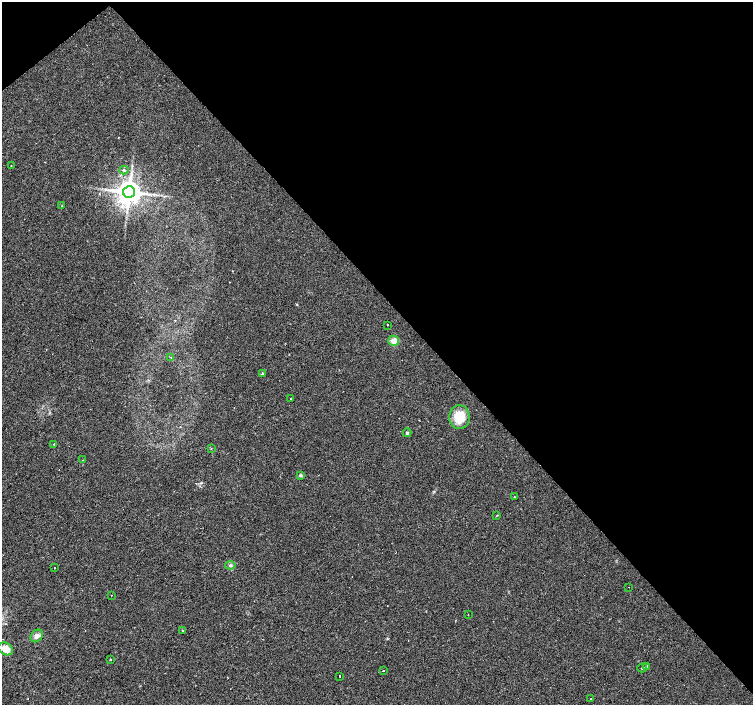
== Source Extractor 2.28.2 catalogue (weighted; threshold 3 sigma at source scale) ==
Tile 3 of 4 x 4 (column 3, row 1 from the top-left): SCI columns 3003-4504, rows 4360-5764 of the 6008 x 5969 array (HDU 1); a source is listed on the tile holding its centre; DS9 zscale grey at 2 x 2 block average (1 PNG px = mean of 2 x 2 image px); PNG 755 x 707 px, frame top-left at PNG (2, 2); each listed source drawn as its Kron ellipse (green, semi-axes under 4 px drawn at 4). Shown black and unused: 43% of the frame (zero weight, under 2 of 3 exposures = <1% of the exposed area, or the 3 px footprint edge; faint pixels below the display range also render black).
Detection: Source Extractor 2.28.2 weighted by HDU 2 'WHT'; one run over the whole footprint, this tile lists its part. Background 0.0312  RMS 0.0061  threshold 0.0272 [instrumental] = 3 sigma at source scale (4.5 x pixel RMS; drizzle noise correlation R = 1.50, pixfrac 1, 0.0396/0.0396 arcsec/px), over >= 5 px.
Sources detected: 34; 3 cosmic-ray / hot-pixel residue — neither listed nor drawn; the other 31 listed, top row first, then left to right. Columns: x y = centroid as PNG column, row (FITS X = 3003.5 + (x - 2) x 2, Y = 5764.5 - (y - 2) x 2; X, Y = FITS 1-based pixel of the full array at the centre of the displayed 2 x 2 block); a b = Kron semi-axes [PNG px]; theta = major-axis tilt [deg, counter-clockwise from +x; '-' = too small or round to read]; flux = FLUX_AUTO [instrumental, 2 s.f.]
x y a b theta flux
11 166 2 2 - 0.84
124 170 4 3 - 1.7
129 192 6 6 - 1700
62 206 2 2 - 0.72
387 325 2 2 - 1.3
394 341 5 5 - 12
171 358 2 2 - 2.9
262 373 2 2 - 6.8
291 399 2 2 - 2.5
459 417 12 10 89 31
407 433 4 3 - 1.9
54 444 2 2 - 1.8
211 448 2 2 - 1
83 460 2 2 - 0.77
300 475 4 3 - 2.3
514 497 2 2 - 1.4
497 515 3 2 - 0.6
230 565 5 4 - 2.4
54 568 2 2 - 4.1
629 587 2 2 - 0.66
111 595 2 2 - 0.76
468 614 2 2 - 0.54
182 630 2 2 - 1.5
37 636 7 5 47 6.1
6 649 8 6 -33 16
110 660 3 2 - 0.7
647 666 4 3 - 1.3
642 668 5 2 - 1.4
383 671 2 2 - 1.7
340 676 2 2 - 1.6
591 699 2 2 - 0.7
Diffuse or blended objects may show on this block-average render without a row.